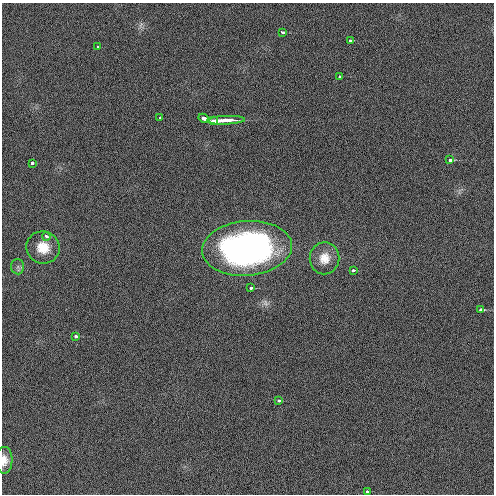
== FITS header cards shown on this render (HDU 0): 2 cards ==
NAXIS1  =                  492 / Axis length
NAXIS2  =                  492 / Axis length

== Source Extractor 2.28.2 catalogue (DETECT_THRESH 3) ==
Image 492 x 492 px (HDU 0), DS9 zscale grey, 1 PNG px = 1 image px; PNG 496 x 496 px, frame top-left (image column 1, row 492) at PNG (2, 3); each listed source drawn as its Kron ellipse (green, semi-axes under 4 px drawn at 4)
Background 0.955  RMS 3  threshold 8.95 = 3 sigma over >= 5 px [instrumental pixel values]
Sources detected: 22; all 22 listed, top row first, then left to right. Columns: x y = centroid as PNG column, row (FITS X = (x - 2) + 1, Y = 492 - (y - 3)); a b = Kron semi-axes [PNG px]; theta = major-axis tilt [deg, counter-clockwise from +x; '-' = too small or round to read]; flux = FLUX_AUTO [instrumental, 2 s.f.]
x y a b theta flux
283 33 4 3 - 770
350 40 3 3 - 570
98 47 3 3 - 510
340 76 3 3 - 580
160 118 3 3 - 520
203 118 5 3 - 4200
226 120 19 3 2 9300
214 121 4 3 - 2000
450 160 4 3 - 3400
32 163 3 3 - 2000
46 236 4 4 - 870
43 248 17 16 - 4400
247 248 45 27 5 71000
324 258 16 14 79 3000
18 267 7 6 - 660
353 270 3 3 - 980
251 288 3 3 - 1000
481 310 4 3 - 2400
76 336 3 3 - 2000
279 401 3 3 - 1100
4 460 13 8 88 1700
367 491 3 3 - 700
At the frame edge (FLAGS 8, measured only in part): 1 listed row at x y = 4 460